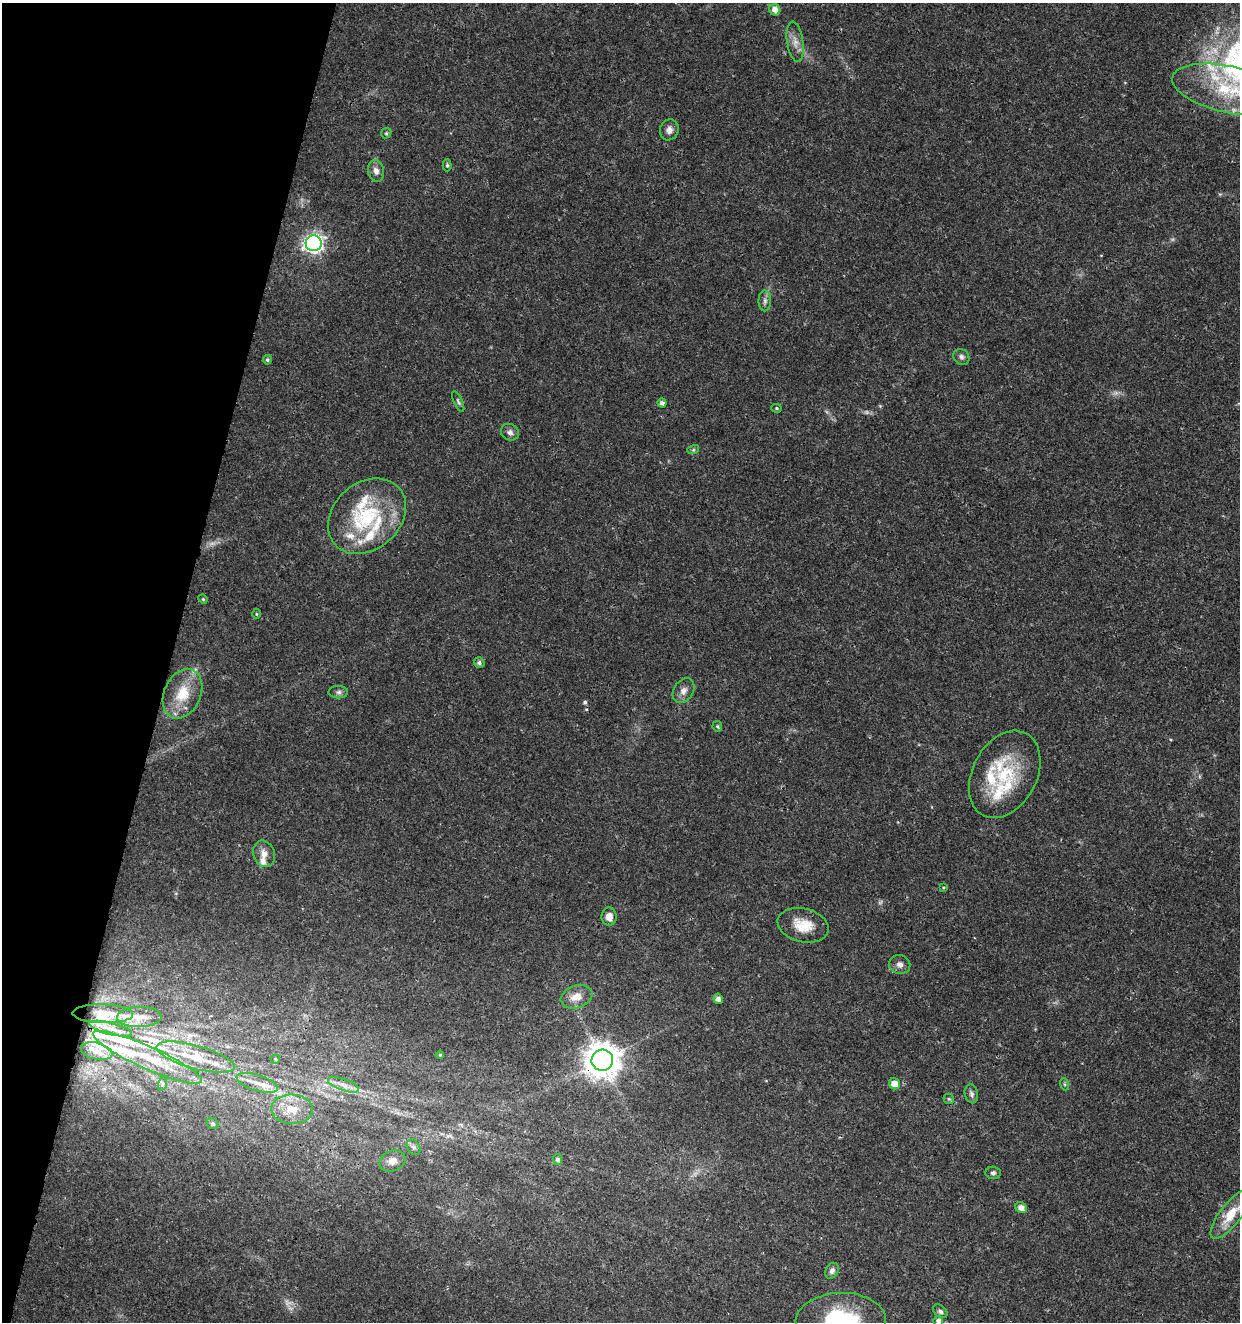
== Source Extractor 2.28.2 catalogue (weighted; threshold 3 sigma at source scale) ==
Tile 9 of 4 x 4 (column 1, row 3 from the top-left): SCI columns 285-1522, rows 1326-2645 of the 5461 x 5295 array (HDU 1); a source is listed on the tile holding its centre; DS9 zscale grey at full resolution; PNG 1242 x 1324 px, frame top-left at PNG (2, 3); each listed source drawn as its Kron ellipse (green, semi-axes under 4 px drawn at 4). Shown black and unused: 14% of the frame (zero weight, under 3 of 4 exposures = <1% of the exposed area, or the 3 px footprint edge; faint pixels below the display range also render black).
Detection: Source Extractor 2.28.2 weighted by HDU 2 'WHT'; one run over the whole footprint, this tile lists its part. Background 0.0179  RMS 0.0021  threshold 0.00941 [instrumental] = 3 sigma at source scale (4.5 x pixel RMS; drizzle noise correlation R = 1.50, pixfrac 1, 0.0396/0.0396 arcsec/px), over >= 5 px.
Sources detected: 84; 6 too faint to see at this stretch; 1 cosmic-ray / hot-pixel residue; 2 long thin detections or spike segments (spike, bleed or trail) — neither listed nor drawn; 15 inside a brighter listed object's ellipse — not listed separately; the other 60 listed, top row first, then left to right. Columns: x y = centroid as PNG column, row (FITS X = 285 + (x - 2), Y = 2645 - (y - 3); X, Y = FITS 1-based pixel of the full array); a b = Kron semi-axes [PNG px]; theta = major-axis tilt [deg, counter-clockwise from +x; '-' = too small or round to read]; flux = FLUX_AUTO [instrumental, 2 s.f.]
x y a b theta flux
775 10 6 5 - 1.4
795 42 20 8 -81 1.9
1228 89 57 23 -12 19
669 130 10 9 - 1.2
386 133 5 4 - 0.31
447 165 6 4 -89 0.32
376 171 11 8 -79 1.2
314 243 8 8 - 86
765 301 10 6 -90 0.74
961 357 8 7 - 0.73
267 360 5 4 - 0.37
458 401 11 4 -65 0.42
662 403 4 4 - 0.87
777 408 5 4 - 0.3
510 432 9 8 - 0.86
693 450 6 4 18 0.29
367 516 43 33 42 17
203 599 5 4 - 0.23
256 614 5 3 - 0.22
479 663 5 5 - 0.62
683 691 13 9 58 1.4
338 692 9 6 1 0.63
182 694 26 18 66 6.7
717 726 5 4 - 0.32
1005 774 46 32 62 14
264 854 14 10 -68 1.7
943 887 4 3 - 0.19
609 917 9 7 -90 1.7
803 925 26 16 -13 4.8
900 965 11 9 -18 1.2
577 997 16 11 19 2.6
718 999 5 4 - 0.98
103 1014 30 9 -1 3.7
139 1017 22 10 2 2.8
111 1029 22 6 -14 2
97 1051 16 8 -15 1.6
440 1055 4 4 - 0.3
147 1057 59 11 -24 10
196 1057 40 11 -15 9.4
275 1059 5 4 - 0.3
602 1060 11 10 - 470
257 1083 21 8 -17 2.9
162 1084 7 4 71 0.42
895 1084 6 5 - 2.3
1064 1084 6 4 -71 0.3
344 1085 16 6 -20 1.5
971 1094 9 6 -77 0.71
949 1099 5 5 - 0.28
292 1109 21 14 -3 4.1
213 1124 6 5 - 0.37
414 1147 8 6 -59 0.67
557 1159 5 5 - 0.62
393 1161 13 10 21 1.6
993 1173 8 6 -3 0.54
1021 1208 6 5 - 1.3
1231 1215 30 10 52 4.7
832 1271 8 6 63 0.74
940 1311 8 5 -40 0.66
841 1321 45 28 2 24
938 1321 5 5 - 0.79
Overlapping masked pixels (flux is a lower limit): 1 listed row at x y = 602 1060
Isophote crosses this tile's border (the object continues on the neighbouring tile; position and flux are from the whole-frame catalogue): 3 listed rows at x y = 1228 89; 841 1321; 938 1321